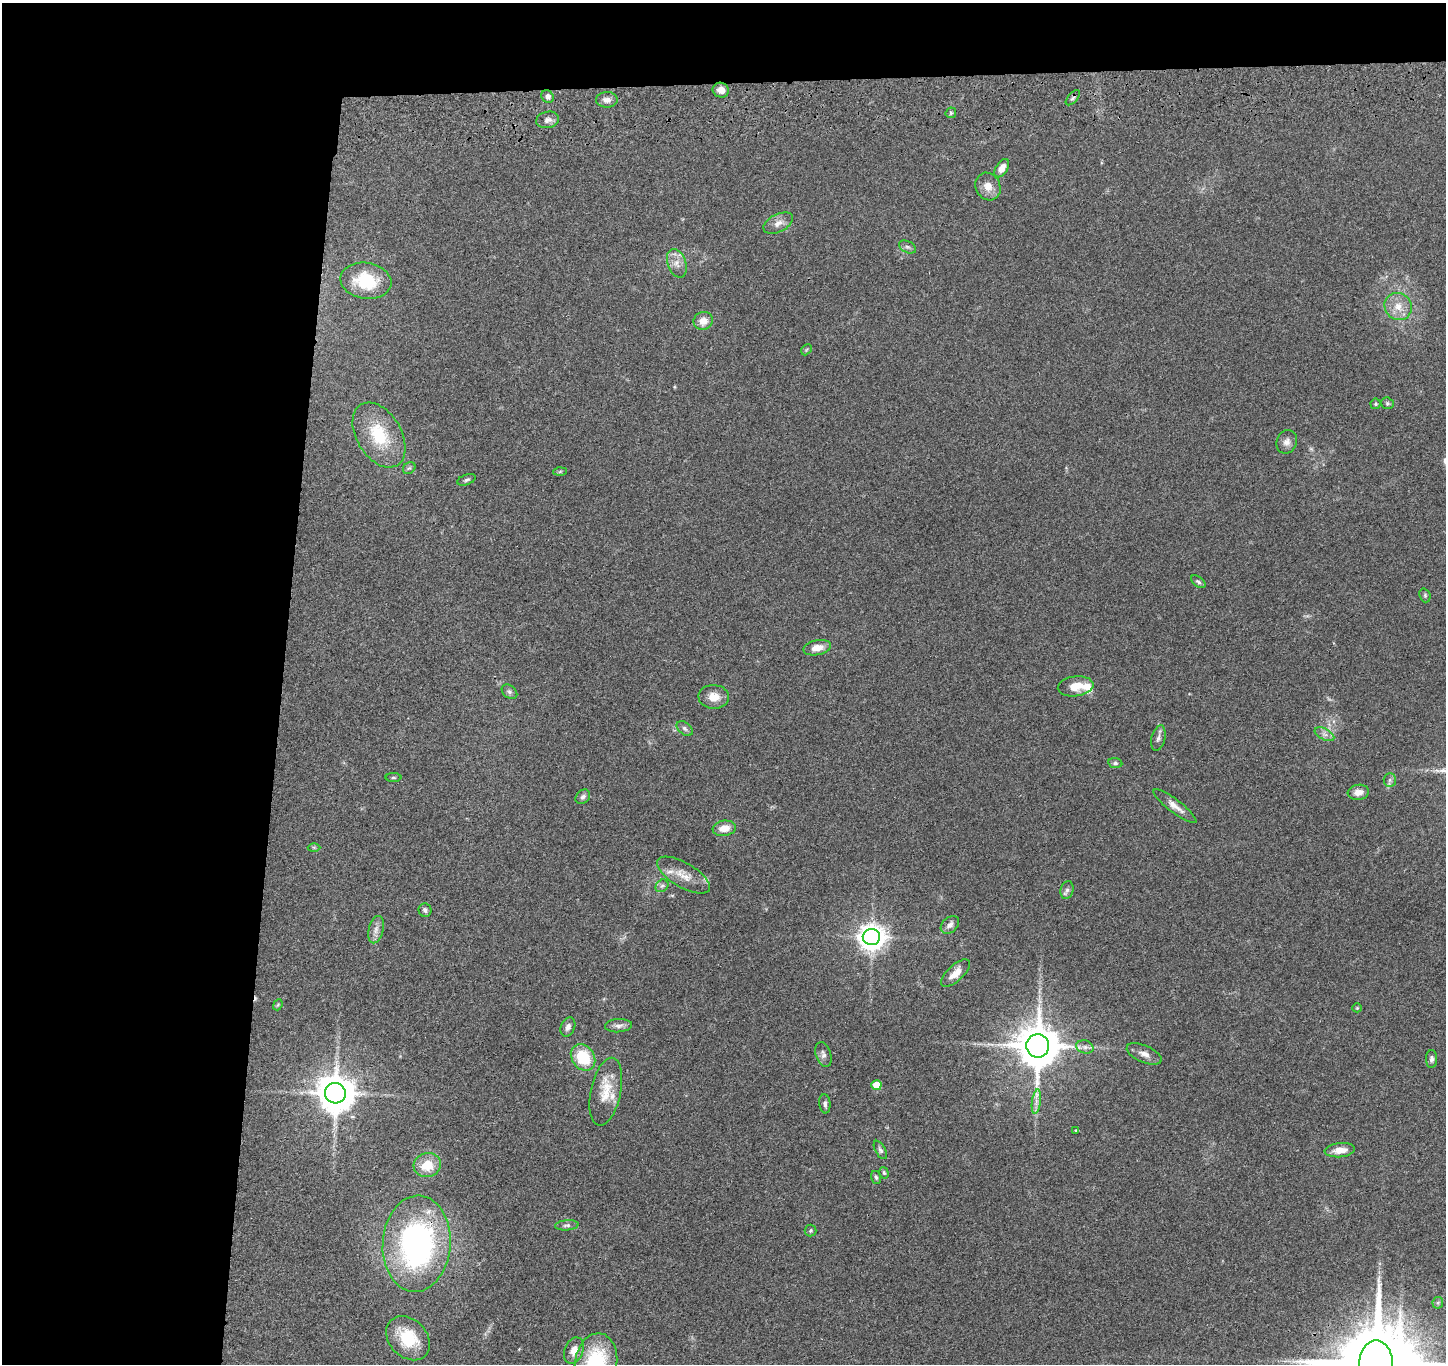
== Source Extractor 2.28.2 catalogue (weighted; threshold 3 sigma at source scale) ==
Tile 1 of 3 x 3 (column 1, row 1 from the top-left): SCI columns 14-1457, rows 2940-4301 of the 4359 x 4535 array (HDU 1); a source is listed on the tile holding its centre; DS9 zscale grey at full resolution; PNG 1448 x 1366 px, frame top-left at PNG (2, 3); each listed source drawn as its Kron ellipse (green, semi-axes under 4 px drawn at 4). Shown black and unused: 24% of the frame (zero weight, under 3 of 4 exposures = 6% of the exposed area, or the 3 px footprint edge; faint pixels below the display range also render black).
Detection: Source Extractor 2.28.2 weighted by HDU 2 'WHT'; one run over the whole footprint, this tile lists its part. Background 0.0657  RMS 0.006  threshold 0.0268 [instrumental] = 3 sigma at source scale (4.5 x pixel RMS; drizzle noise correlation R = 1.50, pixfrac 1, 0.05/0.05 arcsec/px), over >= 5 px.
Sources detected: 82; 1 too faint to see at this stretch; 1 cosmic-ray / hot-pixel residue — neither listed nor drawn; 4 inside a brighter listed object's ellipse — not listed separately; the other 76 listed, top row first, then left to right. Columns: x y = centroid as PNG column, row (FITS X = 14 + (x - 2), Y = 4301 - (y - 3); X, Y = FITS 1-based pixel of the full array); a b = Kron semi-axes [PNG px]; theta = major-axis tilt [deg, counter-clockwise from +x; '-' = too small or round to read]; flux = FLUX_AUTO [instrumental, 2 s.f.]
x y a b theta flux
721 90 8 7 - 4.3
548 97 7 6 - 2.4
1073 98 9 4 48 1.3
607 100 11 7 1 3.5
951 113 6 5 - 0.88
548 120 11 8 11 2.8
1002 168 10 6 57 5.5
988 186 14 12 -62 6
778 223 16 9 27 4.2
907 247 9 5 -26 1.6
677 263 15 9 -71 4.9
366 281 25 18 -9 28
1398 306 14 13 - 8.3
703 321 10 9 - 6
806 350 6 4 46 0.71
1387 403 6 6 - 1
1375 404 5 5 - 0.91
379 435 35 22 -59 26
1287 442 12 10 69 3.3
409 468 7 5 41 1.1
560 471 7 4 2 0.85
467 480 9 5 20 1.4
1198 582 8 5 -36 1.3
1425 595 7 5 -71 0.99
817 648 14 7 12 6.1
1076 686 18 10 7 9
509 692 9 6 -39 1.6
714 697 15 12 -4 6.9
685 729 9 6 -39 1.6
1324 734 10 5 -27 2.4
1158 738 13 6 76 2.3
1115 763 7 5 -8 1.2
393 778 8 4 0 0.87
1390 780 6 6 - 1.5
1358 792 10 7 7 4.6
583 797 8 6 42 1.9
1175 806 26 6 -37 5
724 828 12 7 8 6.6
314 847 6 4 -1 0.77
683 875 30 12 -30 8.7
662 886 7 5 42 1.4
1067 890 9 6 73 2
425 910 7 6 - 1.8
950 925 10 7 42 2.6
376 930 14 7 76 3.6
871 937 9 8 - 680
955 973 18 8 43 6.3
278 1005 6 4 68 0.71
1357 1008 5 4 - 0.63
618 1026 13 6 3 2.8
568 1027 10 7 67 2.7
1038 1046 11 11 - 2500
1085 1047 9 6 -15 2.1
823 1054 13 7 -71 2.6
1144 1054 19 8 -23 4.3
583 1057 14 11 -54 23
1431 1059 9 5 89 1.8
876 1085 5 5 - 14
606 1092 34 15 78 14
335 1093 10 10 - 1600
1036 1102 12 4 82 2.7
825 1104 9 5 -84 1.8
1076 1130 3 3 - 0.51
880 1150 10 5 -60 1.4
1340 1150 15 7 5 6.3
427 1165 13 12 - 13
884 1173 6 4 -73 0.91
876 1177 7 5 -72 1.1
567 1225 12 5 5 1.8
810 1231 6 6 - 0.95
417 1244 48 34 85 160
1438 1303 6 5 - 0.94
408 1338 25 18 -46 23
574 1350 13 9 68 5.3
596 1363 30 21 81 52
1376 1363 23 17 -87 8200
Overlapping masked pixels (flux is a lower limit): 2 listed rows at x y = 417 1244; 1376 1363
Isophote crosses this tile's border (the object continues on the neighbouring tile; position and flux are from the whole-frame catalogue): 2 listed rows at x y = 596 1363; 1376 1363